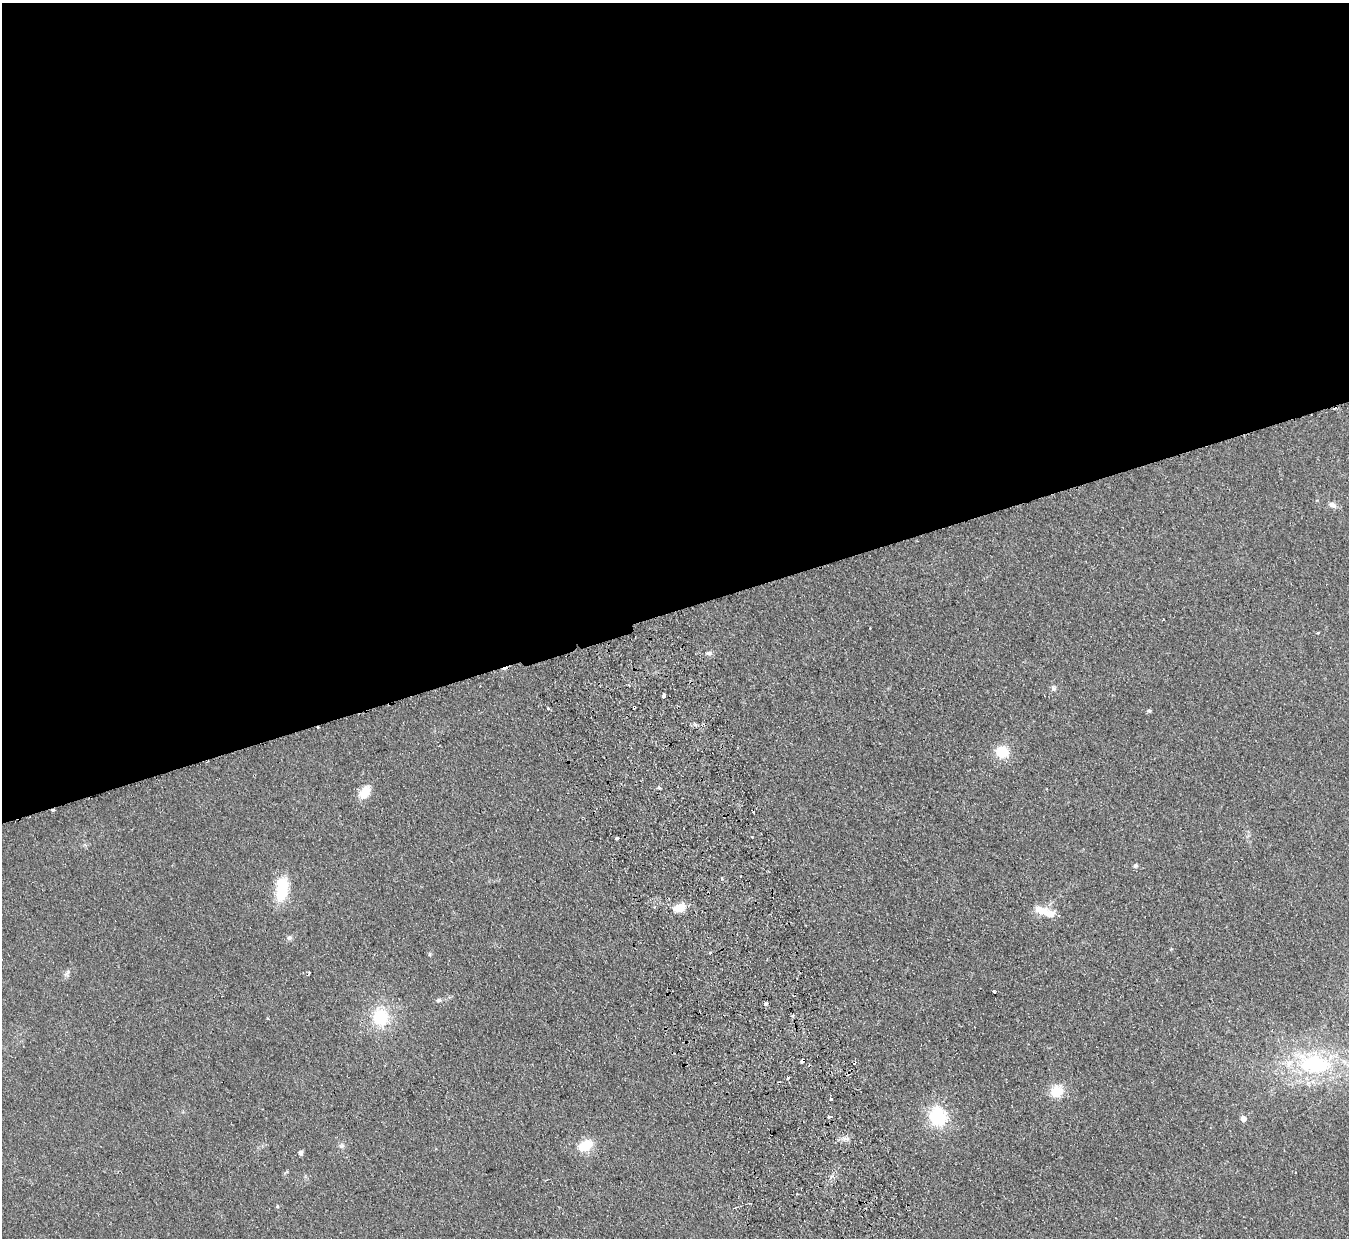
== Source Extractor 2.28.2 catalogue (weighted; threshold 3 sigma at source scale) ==
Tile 2 of 4 x 4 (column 2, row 1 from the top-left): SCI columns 1402-2748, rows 4006-5241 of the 5497 x 5414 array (HDU 1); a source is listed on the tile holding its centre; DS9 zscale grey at full resolution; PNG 1351 x 1240 px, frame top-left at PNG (2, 3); no overlay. Shown black and unused: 49% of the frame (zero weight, under 2 of 3 exposures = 3% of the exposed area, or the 3 px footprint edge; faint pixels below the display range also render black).
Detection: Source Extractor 2.28.2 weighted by HDU 2 'WHT'; one run over the whole footprint, this tile lists its part. Background 0.0736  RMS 0.0095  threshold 0.0427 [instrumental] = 3 sigma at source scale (4.5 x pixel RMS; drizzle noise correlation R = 1.50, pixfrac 1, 0.05/0.05 arcsec/px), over >= 5 px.
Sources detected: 49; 1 inside a brighter object's white glare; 5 cosmic-ray / hot-pixel residue — not listed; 2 inside a brighter listed object's ellipse — not listed separately; the other 41 listed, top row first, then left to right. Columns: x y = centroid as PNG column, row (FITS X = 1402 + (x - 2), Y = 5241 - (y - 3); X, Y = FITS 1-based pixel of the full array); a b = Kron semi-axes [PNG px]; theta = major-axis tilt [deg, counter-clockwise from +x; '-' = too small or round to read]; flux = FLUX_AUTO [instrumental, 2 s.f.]
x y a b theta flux
1332 505 9 7 -20 4.2
870 628 3 2 - 0.74
1317 633 3 3 - 3
709 653 10 5 -2 2.4
1053 688 7 6 - 2.4
664 696 4 3 - 6.9
634 707 3 3 - 4.7
548 708 3 3 - 1.9
1149 711 5 4 - 2.3
1002 752 15 13 -29 18
207 762 3 2 - 1.3
659 788 6 3 -1 1.2
365 792 15 10 55 14
53 810 3 2 - 4.2
617 838 4 3 - 5.4
1135 866 6 6 - 1.6
722 878 4 3 - 1.4
282 890 21 13 74 33
680 908 15 9 13 14
1042 910 28 9 -13 13
289 938 7 6 - 2.4
709 953 3 3 - 2.6
430 954 6 3 71 1
67 973 12 5 53 3
994 991 3 3 - 1.5
439 1000 8 5 18 2.3
765 1004 4 3 - 3.3
793 1015 3 3 - 2.2
380 1017 21 18 -65 38
802 1060 4 3 - 13
1315 1064 46 26 -12 93
788 1078 3 3 - 3
1057 1091 15 13 27 17
831 1099 3 3 - 7.1
830 1117 6 3 13 5.9
938 1117 18 16 -64 49
1243 1119 5 5 - 6.1
585 1145 15 10 29 22
341 1146 6 5 - 1.9
301 1153 4 4 - 3.6
277 1206 4 4 - 1
Overlapping masked pixels (flux is a lower limit): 4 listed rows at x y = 634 707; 207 762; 53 810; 802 1060